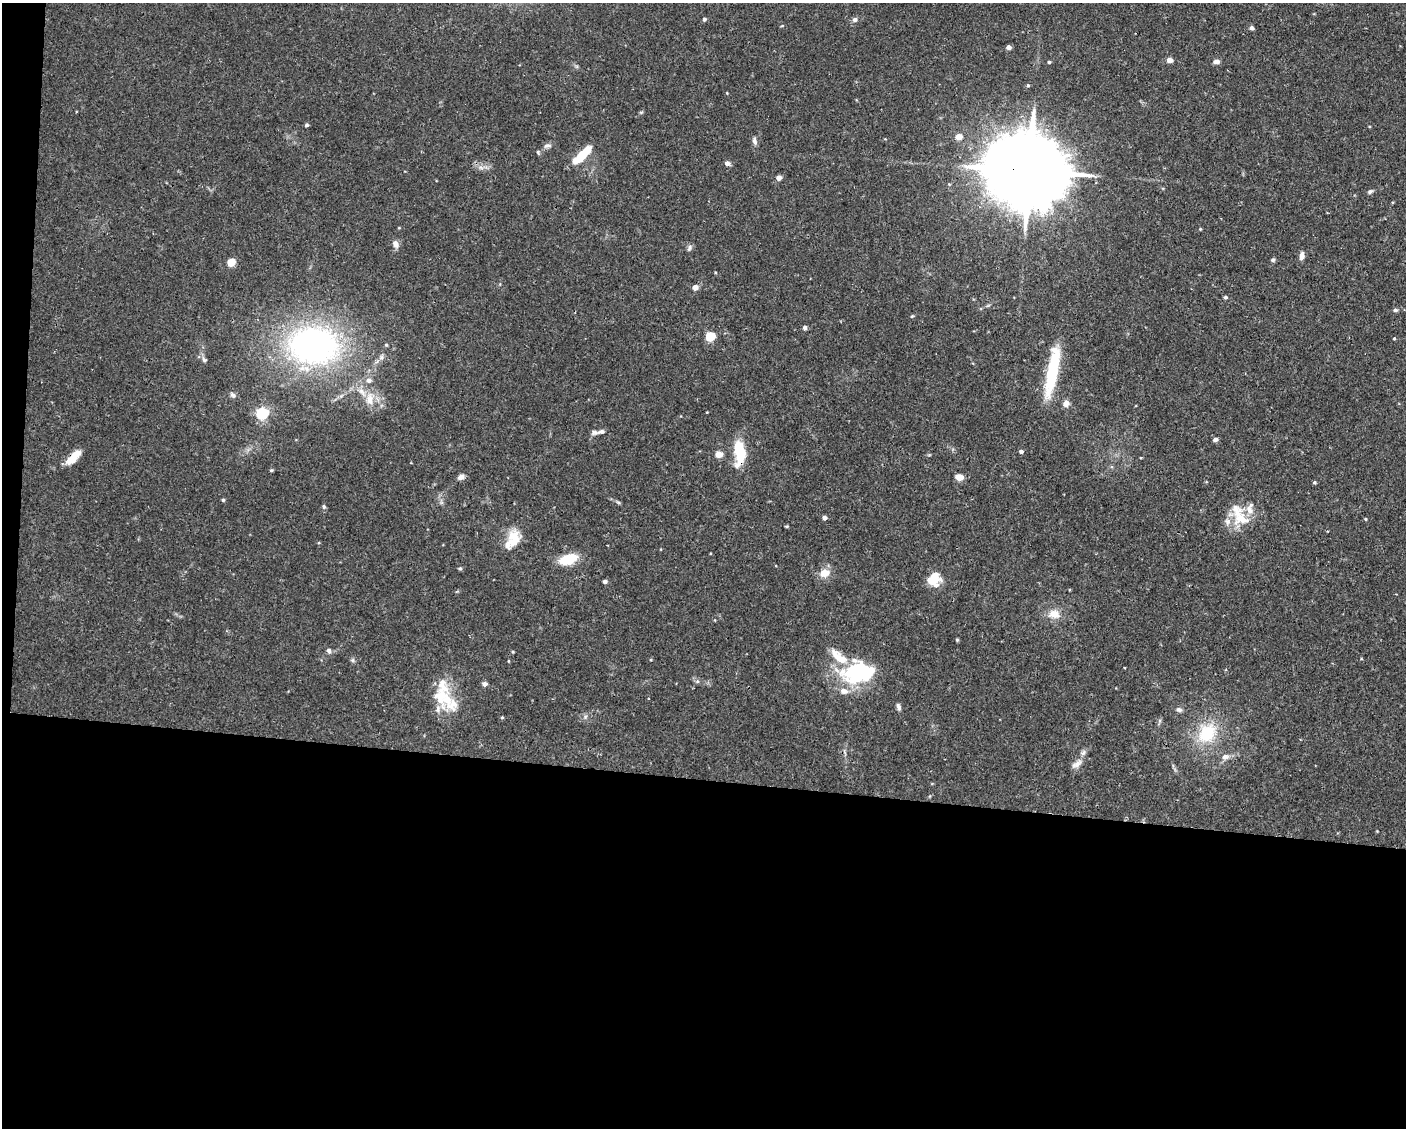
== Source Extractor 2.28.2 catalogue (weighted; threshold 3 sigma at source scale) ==
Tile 10 of 3 x 4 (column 1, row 4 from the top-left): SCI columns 104-1507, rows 1-1126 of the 4527 x 4506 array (HDU 1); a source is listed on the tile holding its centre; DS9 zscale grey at full resolution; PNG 1408 x 1130 px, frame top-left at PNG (2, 3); no overlay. Shown black and unused: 32% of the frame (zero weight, under 2 of 3 exposures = <1% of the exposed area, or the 3 px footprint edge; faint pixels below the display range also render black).
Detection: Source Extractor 2.28.2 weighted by HDU 2 'WHT'; one run over the whole footprint, this tile lists its part. Background 0.0461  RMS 0.0033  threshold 0.0147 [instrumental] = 3 sigma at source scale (4.5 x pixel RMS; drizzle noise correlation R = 1.50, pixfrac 1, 0.05/0.05 arcsec/px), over >= 5 px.
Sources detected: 95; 3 inside a brighter object's white glare — not listed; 13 inside a brighter listed object's ellipse — not listed separately; the other 79 listed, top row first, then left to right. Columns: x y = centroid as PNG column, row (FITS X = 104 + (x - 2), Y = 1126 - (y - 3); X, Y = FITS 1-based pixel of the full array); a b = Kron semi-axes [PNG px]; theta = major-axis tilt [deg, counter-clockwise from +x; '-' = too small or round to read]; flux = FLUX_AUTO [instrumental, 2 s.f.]
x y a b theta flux
704 19 4 4 - 0.74
855 19 6 6 - 0.9
1252 28 6 5 - 0.72
1008 47 4 4 - 1.8
1169 60 4 4 - 3.4
1216 61 7 5 3 1.5
1049 62 3 3 - 0.46
1028 85 5 4 - 0.44
641 112 6 4 18 0.37
306 125 4 4 - 0.69
959 137 5 4 - 4.5
754 141 9 5 -79 1.1
547 146 10 6 14 1.1
579 158 15 8 35 6.8
727 163 5 4 - 1.6
481 168 7 4 -19 0.84
1029 171 27 18 -8 5200
779 178 4 4 - 2.6
1370 192 7 5 29 0.67
1200 229 4 4 - 0.29
396 244 11 7 -69 1.5
689 248 9 6 62 0.8
1302 256 8 5 80 1.8
1273 260 5 5 - 0.58
231 262 8 7 - 3.3
695 287 5 4 - 2.8
1225 297 5 4 - 0.62
1395 310 5 4 - 0.75
912 316 5 4 - 0.33
805 327 4 4 - 1.1
710 337 5 5 - 18
1394 338 3 3 - 0.33
314 345 53 39 -2 100
386 345 5 4 - 0.38
204 360 8 6 -53 0.87
1052 372 64 12 79 19
369 380 7 7 - 1.5
233 395 8 6 -48 0.88
370 399 19 11 87 4.6
1066 404 8 7 - 1.9
262 413 6 5 - 48
601 431 12 7 13 1.6
1215 440 4 4 - 1.7
1021 451 4 4 - 1
740 452 26 11 -88 12
719 454 5 4 - 5.6
73 457 21 7 45 5.1
271 470 5 4 - 0.4
461 477 8 6 21 1.3
959 477 7 5 -5 3.2
1314 482 4 4 - 0.5
223 500 4 4 - 0.47
618 502 6 4 -19 0.46
324 507 7 5 -87 0.57
824 518 4 4 - 1.3
1242 519 27 19 -5 8.7
1365 519 4 3 - 0.36
786 526 4 3 - 0.38
1327 531 4 2 - 0.22
512 537 25 13 48 5.6
568 559 22 11 17 7.9
460 568 5 4 - 0.46
824 573 12 10 17 3.6
934 576 17 16 - 4.7
605 581 4 4 - 1
1054 614 15 12 3 3.9
957 640 4 4 - 0.37
329 651 7 6 - 1
353 660 7 4 90 0.57
1125 667 3 2 - 0.36
862 672 36 25 9 27
484 684 5 4 - 1.6
440 696 27 21 -85 10
899 707 8 5 -71 1
1179 710 9 6 -24 0.94
502 717 4 4 - 0.35
1207 733 23 18 53 15
1225 757 10 8 17 1.8
1077 764 16 7 34 2.1
Overlapping masked pixels (flux is a lower limit): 3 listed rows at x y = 1029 171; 740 452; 73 457